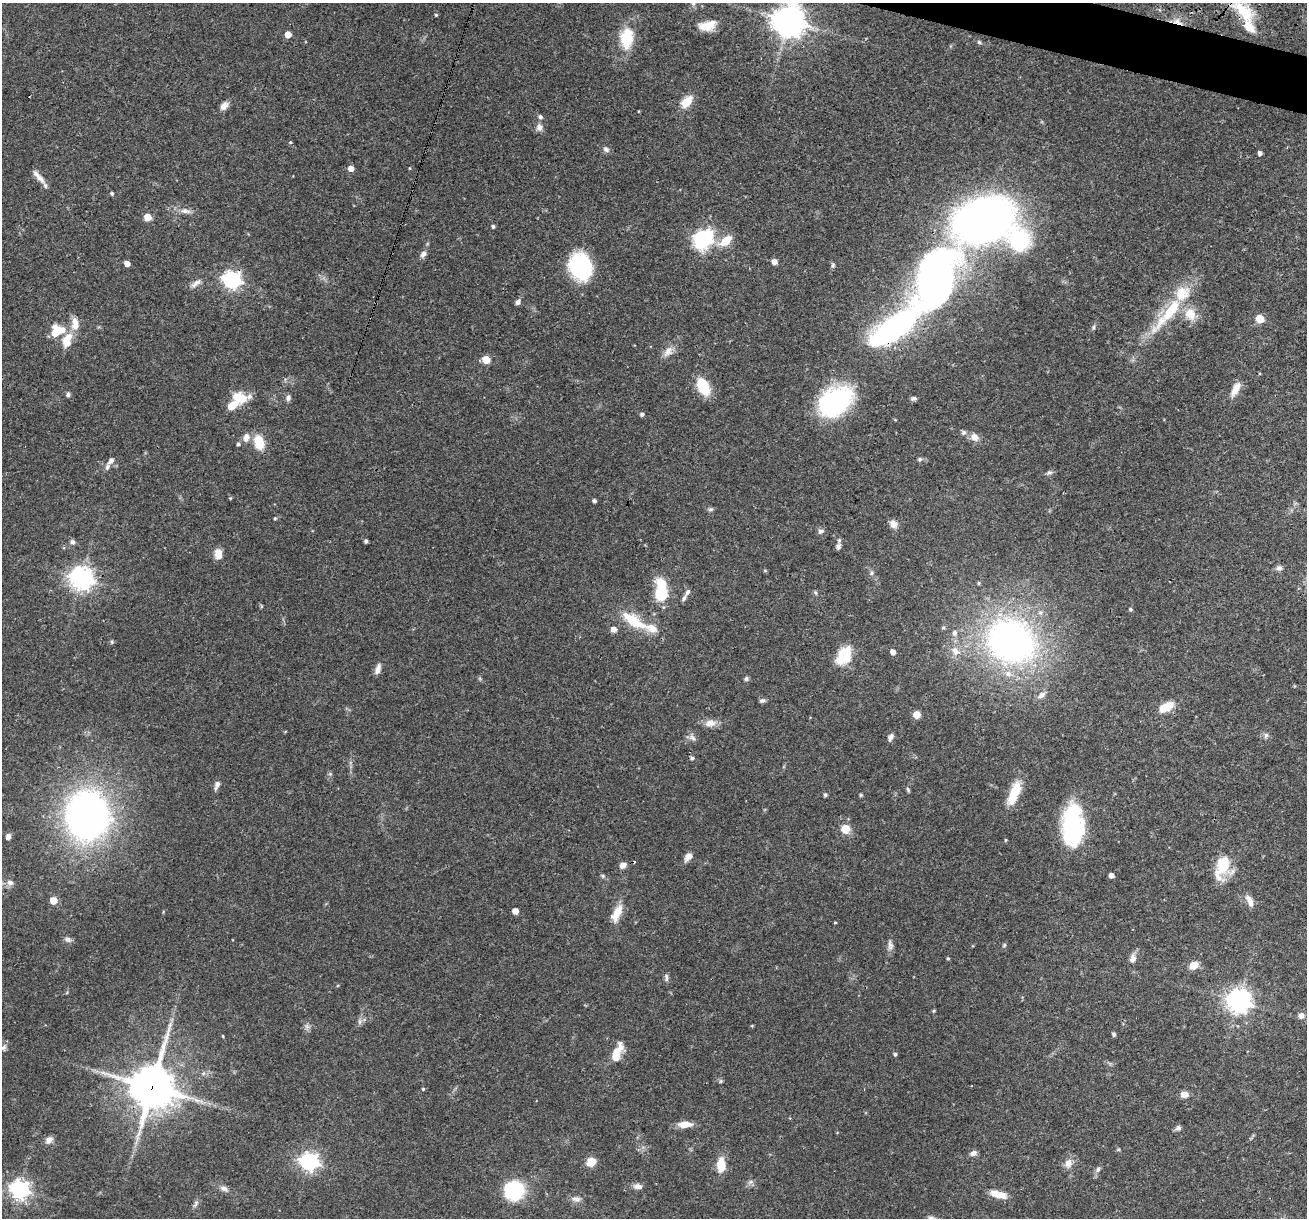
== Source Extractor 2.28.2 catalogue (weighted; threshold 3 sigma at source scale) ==
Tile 10 of 4 x 4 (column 2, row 3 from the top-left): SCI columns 1307-2611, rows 1468-2683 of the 5240 x 5301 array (HDU 1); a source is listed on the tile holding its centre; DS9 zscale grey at full resolution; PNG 1309 x 1220 px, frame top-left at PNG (2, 3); no overlay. Shown black and unused: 1% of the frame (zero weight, under 3 of 4 exposures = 3% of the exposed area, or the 3 px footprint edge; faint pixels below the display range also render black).
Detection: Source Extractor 2.28.2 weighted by HDU 2 'WHT'; one run over the whole footprint, this tile lists its part. Background 0.0564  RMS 0.0032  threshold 0.0146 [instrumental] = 3 sigma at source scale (4.5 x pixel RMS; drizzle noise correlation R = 1.50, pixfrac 1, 0.05/0.05 arcsec/px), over >= 5 px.
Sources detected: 174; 1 cosmic-ray / hot-pixel residue — not listed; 15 inside a brighter listed object's ellipse — not listed separately; the other 158 listed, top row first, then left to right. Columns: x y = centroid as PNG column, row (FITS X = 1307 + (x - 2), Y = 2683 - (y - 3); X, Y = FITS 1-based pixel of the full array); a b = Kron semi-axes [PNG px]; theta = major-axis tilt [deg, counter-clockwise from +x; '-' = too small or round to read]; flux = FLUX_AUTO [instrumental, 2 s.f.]
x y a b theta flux
1244 12 37 15 -46 13
436 15 4 3 - 0.39
789 21 11 10 - 500
1177 22 15 8 -26 2.6
707 26 20 10 12 5.1
288 34 5 5 - 3.4
626 40 25 16 -89 9.9
979 42 6 5 - 0.5
687 102 17 10 49 4.6
224 106 11 7 45 1.9
540 117 5 5 - 0.89
539 127 10 8 -82 1.6
290 142 5 4 - 0.34
606 149 9 7 -43 1.1
1260 153 4 4 - 1.1
351 168 5 4 - 2.6
40 178 14 8 -45 2
112 194 4 4 - 0.44
185 211 13 6 -12 1.7
147 217 5 5 - 6.4
984 220 30 20 17 390
493 226 4 4 - 0.59
703 239 8 8 - 85
1019 240 23 21 -63 27
726 241 17 9 38 5.3
423 254 9 7 47 1.3
774 261 5 5 - 2
127 263 4 4 - 2.2
833 265 7 5 75 0.6
580 266 24 19 -70 31
935 279 63 38 74 150
232 280 7 7 - 120
196 283 16 6 37 1.7
518 302 8 6 70 0.94
1171 310 40 13 53 14
1190 314 18 14 -56 5.3
1260 319 5 5 - 8.6
74 320 9 7 72 1.5
895 327 57 18 39 94
1094 327 6 4 89 0.52
56 331 12 9 88 7.2
67 338 19 10 39 4.4
668 351 16 10 56 2.6
486 360 5 5 - 7.9
703 387 15 9 -64 13
1235 389 18 8 63 3.4
68 394 6 5 - 0.7
288 398 9 6 88 0.94
913 398 8 5 14 0.77
835 401 32 22 36 46
233 405 30 10 34 7.2
642 414 5 4 - 0.84
963 433 7 6 - 0.75
246 437 11 8 75 2.1
974 437 11 9 -34 2.3
259 442 17 11 -71 6.5
238 444 4 4 - 0.59
920 459 6 5 - 0.64
111 461 9 6 50 1.2
1049 473 8 6 12 0.78
230 498 4 4 - 0.31
594 501 4 3 - 0.76
711 509 8 5 7 0.62
275 518 4 4 - 0.32
893 524 10 8 -54 2
821 531 8 6 25 0.94
366 541 4 3 - 0.83
72 542 7 6 - 0.86
838 546 8 6 84 1.1
218 554 12 8 -86 3.2
1279 568 8 7 - 1.1
872 573 6 5 - 0.65
81 578 8 7 - 260
979 583 5 4 - 0.41
661 592 20 10 -87 19
688 592 10 6 60 0.96
816 593 5 3 - 0.45
1130 609 4 4 - 0.52
634 621 42 14 -33 10
943 628 6 5 - 0.52
613 629 5 5 - 2.1
954 633 9 7 78 1.5
1011 641 42 35 -30 140
112 642 6 4 72 0.46
955 651 15 11 -45 3.7
893 652 5 4 - 2.3
844 656 21 14 60 9.6
378 669 13 6 71 1.7
746 679 6 5 - 0.68
1041 695 10 7 35 1.8
762 700 7 5 18 0.79
1166 707 17 9 30 5.4
916 715 7 7 - 2.4
710 723 17 9 5 2.6
1266 735 8 6 74 0.83
890 737 9 5 62 1.2
692 738 11 7 -39 1.3
692 758 6 4 -10 0.62
330 774 6 4 44 0.47
217 784 9 7 64 1.5
908 790 7 4 -55 0.48
1014 793 30 10 69 7.9
825 795 4 4 - 0.65
861 795 5 4 - 0.36
87 815 30 26 -89 210
1073 826 40 20 90 35
845 829 11 11 - 3.7
8 837 7 6 - 1.2
1006 840 4 4 - 0.29
688 857 12 7 51 1.8
623 865 7 6 - 1.8
1223 867 27 17 73 10
1111 875 4 4 - 1.5
603 876 6 5 - 0.48
10 882 10 7 -22 1.4
53 900 5 5 - 6.4
1250 901 15 7 -66 2.4
515 911 5 4 - 3.4
617 912 20 11 64 4.4
835 922 4 3 - 0.28
68 939 10 6 -14 1
890 945 15 7 -87 1.5
1004 945 6 4 47 0.43
948 958 4 4 - 0.4
1133 958 13 8 80 1.8
1193 965 9 7 28 3.7
666 977 11 5 -88 0.87
1239 1001 8 8 - 270
934 1011 5 4 - 0.38
1301 1016 8 7 - 1.6
360 1021 9 6 84 1
307 1026 8 6 -46 0.98
752 1026 4 3 - 0.29
1114 1034 5 4 - 0.61
223 1036 5 3 - 0.25
3 1048 8 7 - 0.92
616 1054 19 10 75 4.5
895 1054 4 4 - 0.58
720 1081 6 4 89 0.47
152 1087 16 15 - 970
423 1089 4 4 - 0.41
1184 1094 9 7 2 2.4
685 1124 13 7 1 4
1178 1128 7 7 - 0.93
49 1140 10 7 41 1.6
973 1153 9 6 15 1.3
309 1162 7 7 - 140
591 1162 10 8 38 3.8
1068 1163 13 9 76 2.3
721 1165 13 7 89 7.1
1098 1169 9 6 66 0.95
638 1186 11 7 -4 1.6
224 1188 12 7 -26 1.5
20 1189 7 7 - 150
514 1190 17 15 25 27
998 1194 22 8 -15 3.3
576 1199 14 7 -6 1.7
195 1204 12 5 63 0.92
Overlapping masked pixels (flux is a lower limit): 5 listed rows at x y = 1244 12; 1177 22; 232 280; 895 327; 152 1087
Isophote crosses this tile's border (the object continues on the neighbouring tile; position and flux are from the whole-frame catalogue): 2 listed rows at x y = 1244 12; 789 21